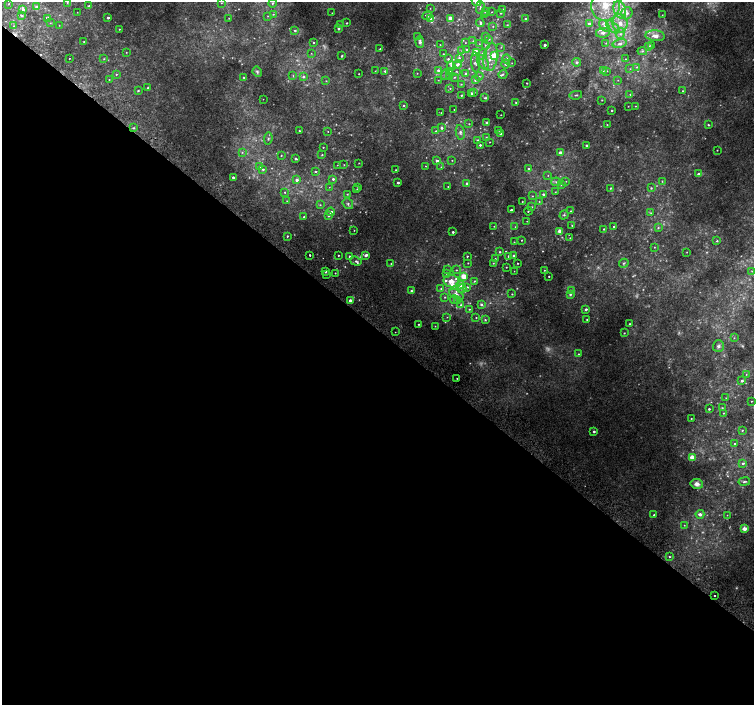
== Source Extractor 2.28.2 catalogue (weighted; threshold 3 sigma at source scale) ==
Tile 14 of 4 x 4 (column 2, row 4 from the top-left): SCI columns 1539-3041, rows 267-1672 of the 6074 x 6092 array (HDU 1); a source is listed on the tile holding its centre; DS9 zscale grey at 2 x 2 block average (1 PNG px = mean of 2 x 2 image px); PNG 756 x 707 px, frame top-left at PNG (2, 2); each listed source drawn as its Kron ellipse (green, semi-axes under 4 px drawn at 4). Shown black and unused: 53% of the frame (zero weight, under 2 of 3 exposures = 2% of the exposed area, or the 3 px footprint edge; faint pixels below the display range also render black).
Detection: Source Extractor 2.28.2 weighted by HDU 2 'WHT'; one run over the whole footprint, this tile lists its part. Background 0.021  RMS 0.0081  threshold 0.0363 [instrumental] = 3 sigma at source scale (4.5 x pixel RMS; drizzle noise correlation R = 1.50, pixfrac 1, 0.0396/0.0396 arcsec/px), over >= 5 px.
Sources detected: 384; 44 too faint to see at this stretch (2 x 2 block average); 2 cosmic-ray / hot-pixel residue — neither listed nor drawn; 2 coinciding with a brighter row at this scale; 25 inside a brighter listed object's ellipse — not listed separately; the other 311 listed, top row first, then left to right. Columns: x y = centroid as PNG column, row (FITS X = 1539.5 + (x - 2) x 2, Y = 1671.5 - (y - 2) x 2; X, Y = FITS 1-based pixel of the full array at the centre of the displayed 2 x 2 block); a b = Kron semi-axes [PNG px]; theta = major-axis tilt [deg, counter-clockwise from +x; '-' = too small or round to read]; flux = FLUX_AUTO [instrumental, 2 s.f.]
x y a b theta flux
67 2 4 3 - 2.1
476 2 5 3 - 14
221 3 2 2 - 1.1
273 3 4 3 - 2.7
9 4 2 2 - 1
605 5 15 14 - 58
89 6 3 3 - 2.5
36 7 3 3 - 3.2
480 7 6 3 89 2.9
430 8 2 2 - 0.76
23 9 4 3 - 5.2
503 9 3 2 - 2.5
620 10 9 6 -74 15
77 12 2 2 - 0.66
485 12 3 3 - 1.4
492 12 2 2 - 0.82
332 13 2 2 - 0.68
501 13 3 3 - 1.9
627 13 6 5 - 7.1
273 14 3 2 - 1.5
485 15 2 2 - 1.1
662 15 2 2 - 0.77
22 16 3 3 - 1.9
268 16 3 2 - 0.86
427 16 5 3 - 3.1
47 18 4 3 - 3.6
108 18 2 2 - 5.4
229 18 2 2 - 0.76
450 18 2 2 - 17
525 18 3 3 - 1.7
431 19 3 3 - 2.4
50 23 3 2 - 1.2
347 23 2 2 - 1.6
480 23 4 2 - 3.3
589 23 3 3 - 4.5
620 23 9 7 -82 18
340 24 2 2 - 0.64
59 25 2 2 - 0.72
507 25 4 2 - 1.5
14 26 2 2 - 0.87
493 26 2 2 - 0.96
604 26 7 4 -48 6.7
613 27 8 4 -45 9.2
119 29 2 2 - 1.2
338 29 2 2 - 2.9
295 31 3 2 - 2.4
603 33 7 4 9 9
620 34 5 4 - 5.3
486 36 3 2 - 1.3
655 36 10 5 -5 11
417 37 3 3 - 3
489 39 3 2 - 1.3
473 41 3 2 - 1.1
84 42 2 2 - 0.87
313 42 2 2 - 1.6
420 42 6 3 -87 5.6
465 43 2 2 - 0.7
606 43 3 3 - 1.8
620 43 7 4 13 7.4
479 44 3 2 - 1.4
440 45 2 2 - 0.68
485 45 3 3 - 2
545 45 2 2 - 4.6
651 45 2 2 - 3.4
649 46 4 3 - 2
501 47 4 2 - 1.4
380 49 2 2 - 1.5
467 49 3 3 - 1.8
462 50 3 3 - 1.5
642 51 4 4 - 3
126 52 2 2 - 0.9
476 52 3 3 - 43
311 53 3 2 - 0.98
443 54 2 2 - 0.95
482 54 6 4 61 6.5
342 56 3 2 - 1.9
494 56 3 3 - 65
491 57 14 7 82 24
69 58 2 2 - 1.2
459 58 3 3 - 3.1
104 59 3 3 - 1.2
448 59 3 3 - 2.6
506 59 4 4 - 6.5
625 59 2 2 - 0.8
475 62 10 4 -85 6
483 62 8 5 -55 9.5
576 62 4 4 - 4.5
512 63 2 2 - 0.99
458 64 5 3 - 6.7
506 64 4 4 - 4.7
451 66 5 4 - 3.2
637 67 4 2 - 1.7
630 69 3 2 - 0.92
375 71 2 2 - 0.86
385 71 3 3 - 2.7
438 71 3 3 - 6.7
449 71 3 2 - 2.8
456 71 3 2 - 1.3
603 71 3 3 - 1.8
606 71 3 3 - 2.1
257 72 5 4 - 2.9
417 73 2 2 - 0.95
116 74 3 2 - 1.4
359 74 2 2 - 0.77
445 74 5 3 - 2.6
466 74 3 3 - 4.9
503 74 4 3 - 2.9
293 76 3 2 - 1.1
450 76 3 3 - 1.5
479 76 4 4 - 4
244 77 3 2 - 2
303 77 3 3 - 4.2
454 77 4 2 - 1.8
109 80 2 2 - 0.97
438 80 2 2 - 0.7
475 80 4 4 - 5.9
618 80 2 2 - 0.68
326 81 2 2 - 0.93
527 83 2 2 - 1.2
461 84 3 2 - 1.3
148 88 2 2 - 3.4
450 88 3 2 - 1.5
138 91 2 2 - 2
683 91 3 2 - 1.3
471 93 3 2 - 4.7
474 93 4 3 - 2.1
630 94 3 2 - 1.5
461 95 3 2 - 2
576 95 6 3 10 2.8
485 98 3 3 - 2.3
263 99 2 2 - 0.48
602 100 2 2 - 1
516 102 3 2 - 2
403 106 3 3 - 2
628 106 2 2 - 0.77
636 106 2 2 - 0.76
454 109 2 2 - 0.79
612 110 2 2 - 1.6
441 113 2 2 - 0.63
501 115 2 2 - 0.74
487 123 2 2 - 12
469 124 3 2 - 1.3
607 125 2 2 - 1.1
708 125 3 2 - 2.1
134 128 3 3 - 2.9
442 128 3 3 - 4.3
499 130 3 3 - 1.4
299 131 2 2 - 1.1
328 131 2 2 - 0.82
436 131 3 2 - 1.3
460 132 7 4 -80 5.9
500 133 2 2 - 8.8
486 137 3 2 - 1.3
268 139 6 3 81 2.8
478 140 3 3 - 4
490 142 2 2 - 0.82
480 145 3 3 - 3
586 145 2 2 - 2.6
323 147 2 2 - 1.1
717 150 2 2 - 0.82
242 152 4 3 - 2.4
560 152 3 3 - 5.9
281 155 2 2 - 1.1
322 155 2 2 - 1.5
296 159 2 2 - 3.1
452 160 2 2 - 0.83
437 161 3 2 - 6.4
359 163 2 2 - 0.72
337 165 3 2 - 0.89
344 165 3 2 - 0.98
426 166 2 2 - 0.83
259 167 4 3 - 3.9
441 167 3 2 - 1.3
263 169 3 3 - 3.4
529 169 3 3 - 3.3
396 170 2 2 - 0.86
315 171 3 3 - 2
698 174 3 2 - 4.1
548 175 2 2 - 1.1
233 177 2 2 - 4.7
333 179 3 2 - 4.2
297 180 3 3 - 6.8
566 181 2 2 - 0.96
662 181 3 2 - 1.2
556 182 5 3 - 2.8
398 183 2 2 - 4
467 183 3 3 - 3.5
561 184 3 3 - 2.4
448 186 2 2 - 1.1
329 187 3 2 - 0.8
358 187 2 2 - 1.2
610 188 2 2 - 1.6
651 188 3 3 - 2.2
357 189 3 2 - 1
285 192 3 3 - 1.4
555 192 3 2 - 0.95
347 194 3 3 - 1.5
543 194 3 3 - 4.8
532 196 3 2 - 1.1
287 201 2 2 - 0.69
539 201 3 3 - 1.6
522 202 2 2 - 0.83
348 204 6 4 -51 4.7
320 205 4 3 - 2.1
531 207 3 3 - 1.9
511 210 2 2 - 5.1
528 211 4 2 - 1.8
571 211 2 2 - 1.2
331 212 4 3 - 6.7
651 213 4 2 - 1.6
564 215 5 4 - 2.7
329 216 3 3 - 3.4
304 217 2 2 - 1.1
527 221 2 2 - 0.76
572 225 2 2 - 1.3
494 226 2 2 - 0.81
515 227 2 2 - 0.88
614 227 2 2 - 1.6
658 228 3 3 - 2.2
604 229 2 2 - 1.7
354 230 2 2 - 0.79
560 231 2 2 - 26
453 232 2 2 - 3.3
287 236 2 2 - 1.9
570 238 2 2 - 0.71
521 240 3 2 - 0.99
717 241 3 3 - 2
514 242 2 2 - 0.95
654 247 2 2 - 0.96
500 252 3 3 - 2.3
687 252 2 2 - 0.69
309 255 2 2 - 3.7
338 255 2 2 - 1.5
366 255 4 3 - 7.5
350 256 3 3 - 3.1
467 256 2 2 - 1.8
509 256 2 2 - 2.5
514 256 2 2 - 9
495 259 2 2 - 1.2
356 261 6 3 -17 3.8
468 263 3 2 - 1.1
493 263 2 2 - 1.2
518 263 2 2 - 1.1
624 263 5 3 - 2.3
391 264 2 2 - 0.92
506 267 2 2 - 0.89
447 269 3 2 - 1.2
456 270 3 2 - 1.3
544 270 2 2 - 0.89
514 271 2 2 - 0.57
752 271 3 2 - 1.3
325 272 2 2 - 2.7
335 273 2 2 - 1.2
446 273 3 2 - 1.6
327 274 2 2 - 1.2
464 276 3 3 - 37
549 276 2 2 - 1.2
451 281 8 6 -11 19
474 281 3 2 - 1.7
460 285 4 3 - 14
467 287 3 3 - 5
441 289 3 3 - 2.3
462 289 4 4 - 4.2
572 290 4 3 - 3.1
411 291 3 3 - 3.3
456 294 8 4 -28 6.9
512 294 3 2 - 1.7
570 294 4 3 - 3.4
445 297 3 3 - 1.7
454 299 4 3 - 2.5
350 300 2 2 - 11
458 300 4 3 - 6.2
481 304 3 3 - 3.4
461 305 4 3 - 2.8
469 309 3 2 - 1.3
586 309 3 3 - 4.5
447 317 3 2 - 0.94
476 317 3 3 - 1.3
587 319 2 2 - 1.5
485 320 3 3 - 2.4
419 324 2 2 - 1.3
630 324 2 2 - 1.7
435 326 2 2 - 0.84
395 332 2 2 - 1.1
624 333 2 2 - 1.2
734 338 3 2 - 1.2
718 346 6 5 - 5
578 354 3 2 - 1.3
746 374 3 2 - 1
457 378 2 2 - 0.83
742 381 3 2 - 3.4
726 398 3 2 - 1.1
751 401 2 2 - 0.82
722 408 4 3 - 2
709 409 2 2 - 2.2
724 413 2 2 - 0.99
691 419 2 2 - 1
742 430 3 2 - 1.4
594 431 2 2 - 3.2
735 444 2 2 - 3.5
692 457 3 3 - 35
743 463 4 3 - 3
744 482 6 3 9 3
697 484 6 5 - 8.3
700 514 4 3 - 7
654 515 2 2 - 2.8
727 515 2 2 - 0.84
684 525 3 3 - 1.4
744 529 3 2 - 22
669 557 3 3 - 1.7
715 596 2 2 - 5.8
Isophote crosses this tile's border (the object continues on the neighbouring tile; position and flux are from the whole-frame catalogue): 3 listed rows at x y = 476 2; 273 3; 605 5
Diffuse or blended objects may show on this block-average render without a row.